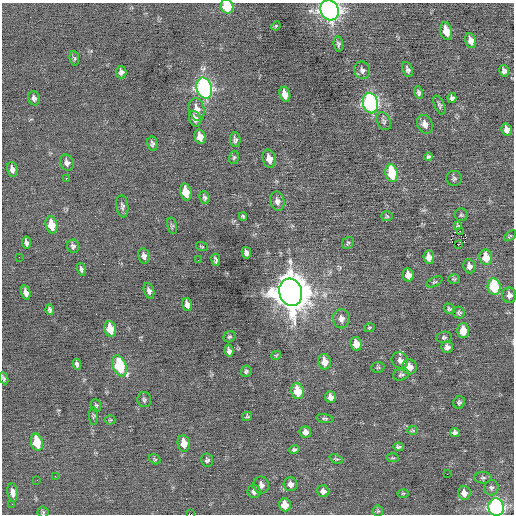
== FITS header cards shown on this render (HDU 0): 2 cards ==
NAXIS1  =                  512 / Axis length
NAXIS2  =                  512 / Axis length

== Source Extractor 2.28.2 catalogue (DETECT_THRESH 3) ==
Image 512 x 512 px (HDU 0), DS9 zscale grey, 1 PNG px = 1 image px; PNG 516 x 516 px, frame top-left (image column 1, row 512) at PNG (2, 3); each listed source drawn as its Kron ellipse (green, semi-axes under 4 px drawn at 4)
Background -0.0323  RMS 0.67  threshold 2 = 3 sigma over >= 5 px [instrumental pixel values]
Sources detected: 129; all 129 listed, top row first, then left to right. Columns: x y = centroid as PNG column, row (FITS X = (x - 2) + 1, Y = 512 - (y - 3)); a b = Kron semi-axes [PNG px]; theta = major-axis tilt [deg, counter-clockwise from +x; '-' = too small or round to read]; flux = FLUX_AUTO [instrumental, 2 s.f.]
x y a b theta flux
227 6 7 6 - 1800
330 10 10 9 - 25000
276 26 5 4 - 45
446 31 9 5 -74 650
471 41 8 5 -75 300
338 44 7 5 -83 100
74 58 7 4 -82 69
362 70 9 7 -67 180
408 70 8 5 -67 120
504 71 6 4 -76 150
121 72 6 5 - 130
204 88 10 7 -74 13000
419 92 6 4 -74 93
285 94 8 5 -76 430
34 98 7 6 - 130
452 98 5 4 - 110
370 103 10 7 -76 11000
439 105 10 5 -67 100
197 109 11 8 -78 440
195 119 8 5 -71 210
384 121 9 6 -62 130
425 124 10 7 -63 260
506 129 6 5 - 230
200 137 7 5 -76 410
235 140 7 5 -86 130
152 143 7 5 -80 120
234 157 6 5 - 68
428 157 4 4 - 78
269 159 9 6 -75 380
67 163 8 6 -65 170
12 169 7 5 -78 190
392 173 9 6 -78 2100
66 178 2 2 - 410
454 178 7 7 - 110
186 192 8 5 -77 740
205 198 6 5 - 97
277 201 9 7 -77 230
122 206 11 6 -83 140
461 215 6 6 - 79
243 216 4 3 - 64
387 216 6 5 - 60
51 225 9 6 -76 870
172 226 8 5 -76 72
458 226 4 3 - 62
460 231 2 2 - 29
510 236 7 3 37 51
27 243 6 4 -80 140
348 243 6 5 - 73
458 245 3 2 - 11000
73 246 6 6 - 120
202 247 6 4 -18 52
246 253 6 4 -78 140
144 256 7 5 -78 170
19 257 2 2 - 52
429 257 7 5 -82 300
486 257 8 6 -82 640
198 260 2 2 - 34
216 260 6 3 -81 91
469 266 7 6 - 200
81 269 6 4 -75 99
408 275 6 5 - 380
454 279 6 4 0 60
434 282 8 4 25 77
494 287 8 6 -81 2300
149 291 8 5 -72 140
291 292 14 11 -73 110000
26 293 7 4 -75 240
509 295 7 7 - 210
187 304 6 4 -72 210
449 309 6 5 - 73
50 310 5 4 - 110
459 313 6 5 - 87
341 319 9 8 - 260
369 328 5 3 - 52
110 329 8 5 -77 740
463 331 7 6 - 580
229 337 6 5 - 72
444 337 7 5 7 95
356 344 7 5 -80 570
447 347 6 5 - 170
229 351 6 4 -79 140
276 355 5 4 - 47
400 360 8 8 - 190
324 362 8 6 -79 480
77 364 5 4 - 130
120 366 11 6 -67 2800
378 367 6 5 - 68
409 367 7 7 - 370
246 371 6 5 - 86
401 375 8 5 17 97
4 378 6 4 -66 85
298 391 8 6 -76 1100
331 397 6 5 - 250
144 400 7 7 - 100
459 402 6 5 - 91
96 405 6 5 - 76
93 416 9 3 89 69
247 416 5 4 - 71
325 419 8 4 -10 87
110 420 5 5 - 50
413 430 5 4 - 57
305 432 6 5 - 190
455 432 5 4 - 120
37 442 9 5 -75 1400
184 443 8 6 -80 540
398 447 5 3 - 88
294 449 5 4 - 85
393 458 6 3 -1 49
155 459 6 4 -30 53
336 459 7 4 -22 65
207 460 6 6 - 90
447 474 2 2 - 82
55 476 3 2 - 42
483 478 9 5 -1 95
37 480 2 2 - 19
290 484 7 7 - 230
261 485 8 7 - 220
491 488 8 7 - 130
254 491 7 6 - 200
323 491 6 6 - 190
13 492 9 5 -80 220
403 493 5 3 - 46
464 493 7 6 - 280
12 504 2 2 - 92
285 505 6 6 - 590
496 507 9 7 -78 11000
378 511 5 5 - 69
43 512 5 5 - 66
191 514 4 2 - 770
At the frame edge (FLAGS 8, measured only in part): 5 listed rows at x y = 227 6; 330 10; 4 378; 496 507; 191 514